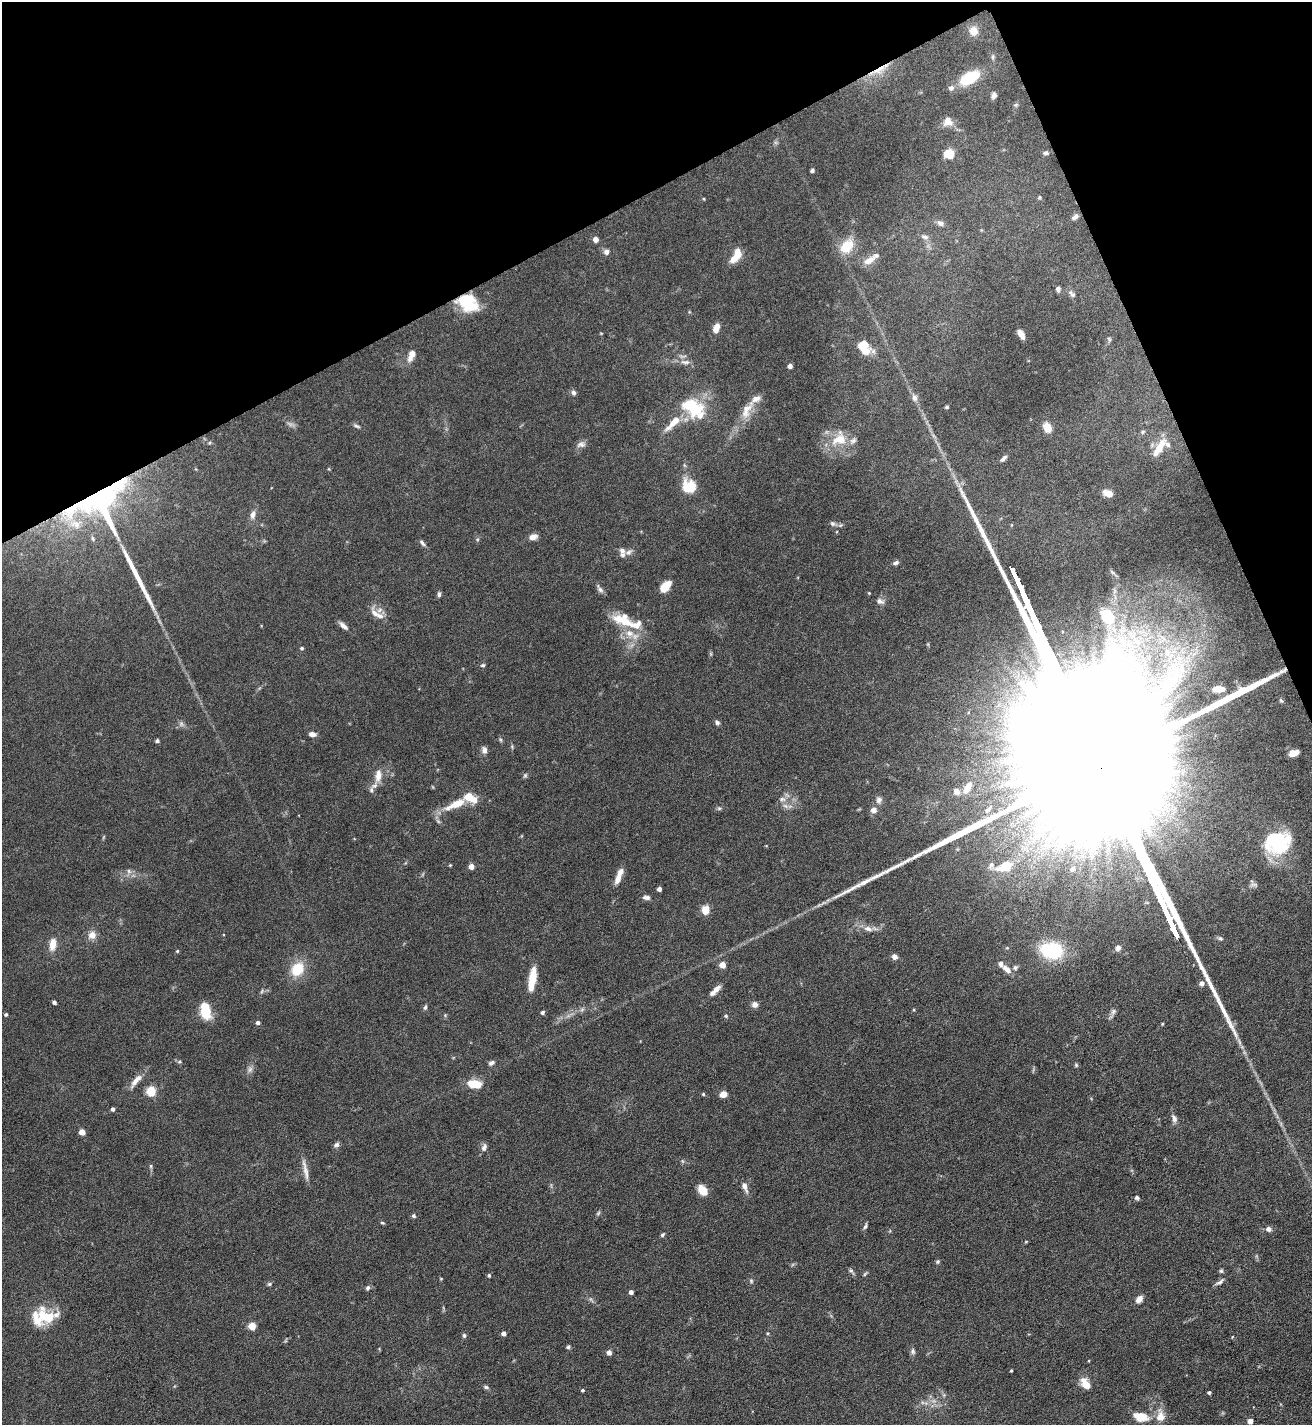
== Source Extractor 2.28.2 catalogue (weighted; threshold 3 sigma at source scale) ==
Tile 3 of 4 x 4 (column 3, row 1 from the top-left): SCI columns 2777-4086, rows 4272-5694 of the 5688 x 5699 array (HDU 1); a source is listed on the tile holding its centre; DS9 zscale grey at full resolution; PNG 1314 x 1427 px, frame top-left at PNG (2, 2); no overlay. Shown black and unused: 21% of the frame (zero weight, under 5 of 9 exposures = <1% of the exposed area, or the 3 px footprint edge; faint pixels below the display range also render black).
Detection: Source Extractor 2.28.2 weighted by HDU 2 'WHT'; one run over the whole footprint, this tile lists its part. Background 0.0768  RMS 0.0035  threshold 0.0143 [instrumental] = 3 sigma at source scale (4.09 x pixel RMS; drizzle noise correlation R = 1.36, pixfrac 0.8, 0.05/0.05 arcsec/px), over >= 5 px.
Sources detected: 211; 4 too faint to see at this stretch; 3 inside a brighter object's white glare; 2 long thin detections or spike segments (spike, bleed or trail) — not listed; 18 inside a brighter listed object's ellipse — not listed separately; the other 184 listed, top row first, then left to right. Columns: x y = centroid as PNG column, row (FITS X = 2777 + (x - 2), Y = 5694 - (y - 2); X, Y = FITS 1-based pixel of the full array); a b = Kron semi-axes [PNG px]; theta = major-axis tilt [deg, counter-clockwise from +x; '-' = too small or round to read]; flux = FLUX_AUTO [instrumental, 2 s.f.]
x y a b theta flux
973 31 9 8 - 3.9
993 57 8 5 90 0.67
879 70 23 7 28 4.5
969 78 16 9 31 17
951 88 7 6 - 1.3
994 95 7 6 - 1.2
1016 105 7 5 20 0.53
948 121 12 12 - 2.7
1046 153 9 5 -5 0.71
949 154 5 5 - 19
812 170 4 4 - 0.63
1039 197 5 5 - 0.45
704 199 5 3 - 0.26
1075 217 9 5 38 1.1
941 223 9 7 -24 1.5
925 237 12 6 -15 1.3
596 239 4 4 - 2.6
847 246 21 14 51 6.5
606 252 7 6 - 1.3
736 256 18 8 59 4.7
869 260 19 8 30 3
1058 289 5 4 - 0.94
1072 294 11 6 -50 0.94
467 300 20 11 10 11
716 328 12 6 67 2.7
1021 334 8 5 -58 2.5
1109 339 7 4 -65 0.5
865 351 19 10 2 3.7
412 355 13 6 65 3.4
685 362 15 6 -8 1.8
790 366 4 4 - 1.5
574 393 7 6 - 1
914 398 11 7 -72 1.5
690 405 33 23 -24 13
947 407 4 4 - 0.59
746 410 28 12 61 5.9
673 422 26 8 46 5.6
357 426 10 4 -24 0.71
1047 427 9 7 -65 4.8
1143 432 7 5 24 0.56
839 439 24 19 38 8.6
581 444 12 8 12 1.5
1159 447 26 8 58 6
1003 459 10 5 44 0.98
689 487 11 11 - 12
1108 493 10 6 -20 3.4
100 503 50 41 30 87
253 514 11 7 77 1.8
833 524 8 6 -32 0.96
533 537 10 6 19 1.9
478 539 5 3 - 0.42
422 543 11 4 -46 0.85
622 550 9 8 - 1.7
896 563 8 5 18 0.9
665 586 13 8 49 5
600 589 13 6 -56 1.1
869 593 4 4 - 0.28
439 594 7 4 -84 0.76
880 601 10 7 -23 1.4
375 613 19 9 -56 2.8
1107 617 23 17 -55 13
623 620 33 16 -20 9.4
343 626 13 5 -41 1.6
1137 641 17 13 -34 7.9
302 648 4 4 - 0.55
711 654 6 4 -72 0.41
1168 654 22 11 -53 7.9
483 665 6 5 - 0.57
1152 680 7 4 -17 1.1
1217 689 10 7 21 2.5
1281 700 7 4 -31 0.43
717 723 7 5 -55 0.85
181 724 8 6 -89 0.96
312 734 7 5 -8 1.6
501 740 6 4 -71 0.44
157 741 4 3 - 0.87
512 746 7 4 -90 0.45
484 750 8 6 -83 1.4
1293 753 8 5 16 4.5
525 775 7 5 63 0.53
378 776 17 8 83 3.6
967 788 14 6 58 3.4
371 790 9 6 74 1.3
957 792 8 7 - 1.6
469 796 5 5 - 7.8
782 799 9 6 -9 1.2
879 800 10 8 90 1.4
456 804 36 10 25 7.4
786 806 10 5 -26 1.3
719 808 7 5 19 0.58
988 809 10 5 41 0.89
874 810 5 5 - 2.8
1277 843 29 24 21 25
450 865 4 4 - 0.32
471 866 4 4 - 3.3
1005 866 18 10 18 8.6
1073 869 6 5 - 0.8
129 871 7 6 - 0.98
618 878 14 7 63 2.7
1254 885 12 6 0 1
659 889 4 4 - 1.4
646 897 10 6 -10 1.2
705 910 9 8 - 3.8
868 929 14 7 -15 2.2
92 935 10 10 - 2.5
53 944 13 7 83 3.8
1118 948 7 6 - 1.2
1052 950 23 16 -8 22
177 951 4 4 - 0.33
895 957 7 6 - 1.3
722 965 4 4 - 4.9
1015 968 7 6 - 0.71
297 969 18 14 54 8.6
1007 969 13 7 -39 2.3
532 979 25 7 80 7.2
1202 983 5 5 - 1.7
717 989 8 6 35 2
262 991 6 4 71 0.48
54 1002 4 4 - 0.96
755 1004 6 6 - 1.8
425 1007 6 5 - 0.64
582 1009 7 4 19 0.67
205 1011 17 10 -80 8.3
542 1012 5 4 - 0.69
1113 1012 10 6 61 1.1
6 1014 4 4 - 0.6
726 1016 5 4 - 0.48
258 1022 5 4 - 1
1162 1024 3 3 - 0.31
179 1061 6 4 1 0.45
491 1063 8 5 24 0.94
1076 1065 5 5 - 0.46
250 1069 9 6 74 1.2
136 1081 24 7 50 2.9
477 1084 9 8 - 5.3
151 1091 5 5 - 20
703 1094 4 4 - 0.44
723 1094 7 6 - 2.4
113 1109 4 3 - 0.83
1174 1118 12 6 -70 1.4
82 1132 5 4 - 4.5
336 1145 8 6 28 0.93
484 1147 11 6 66 1.2
682 1161 6 4 -71 0.46
151 1166 6 4 90 0.47
305 1170 32 5 -79 2.6
745 1186 13 6 -71 2
702 1190 12 9 -53 3.8
1137 1197 6 5 - 0.66
598 1213 7 4 46 0.5
414 1216 5 4 - 0.61
382 1223 6 4 -19 0.39
865 1226 8 4 63 0.69
1268 1229 7 6 - 1.2
662 1235 6 4 45 0.6
1026 1242 5 3 - 0.28
937 1262 5 5 - 0.52
851 1271 10 5 -53 0.72
1221 1271 5 5 - 0.54
865 1274 7 3 52 0.45
489 1275 5 4 - 0.5
441 1279 4 4 - 0.28
751 1281 6 5 - 0.51
1219 1282 13 4 29 1
269 1284 6 5 - 0.58
368 1288 7 5 58 0.69
631 1292 4 4 - 1.3
1139 1299 9 6 52 2.2
43 1316 28 23 28 12
252 1326 5 5 - 9.7
504 1333 4 4 - 1.5
768 1333 4 4 - 0.35
464 1335 6 5 - 0.62
568 1347 5 4 - 0.62
913 1351 8 6 -86 0.9
609 1352 4 4 - 2
1011 1371 3 2 - 0.33
1086 1385 10 7 -35 3.7
486 1387 8 5 -16 0.64
583 1390 4 4 - 0.52
1209 1392 4 3 - 0.65
1160 1416 18 12 -85 3.9
1141 1417 22 11 -13 5.2
1250 1421 4 4 - 2.6
Overlapping masked pixels (flux is a lower limit): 3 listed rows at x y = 879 70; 467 300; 100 503